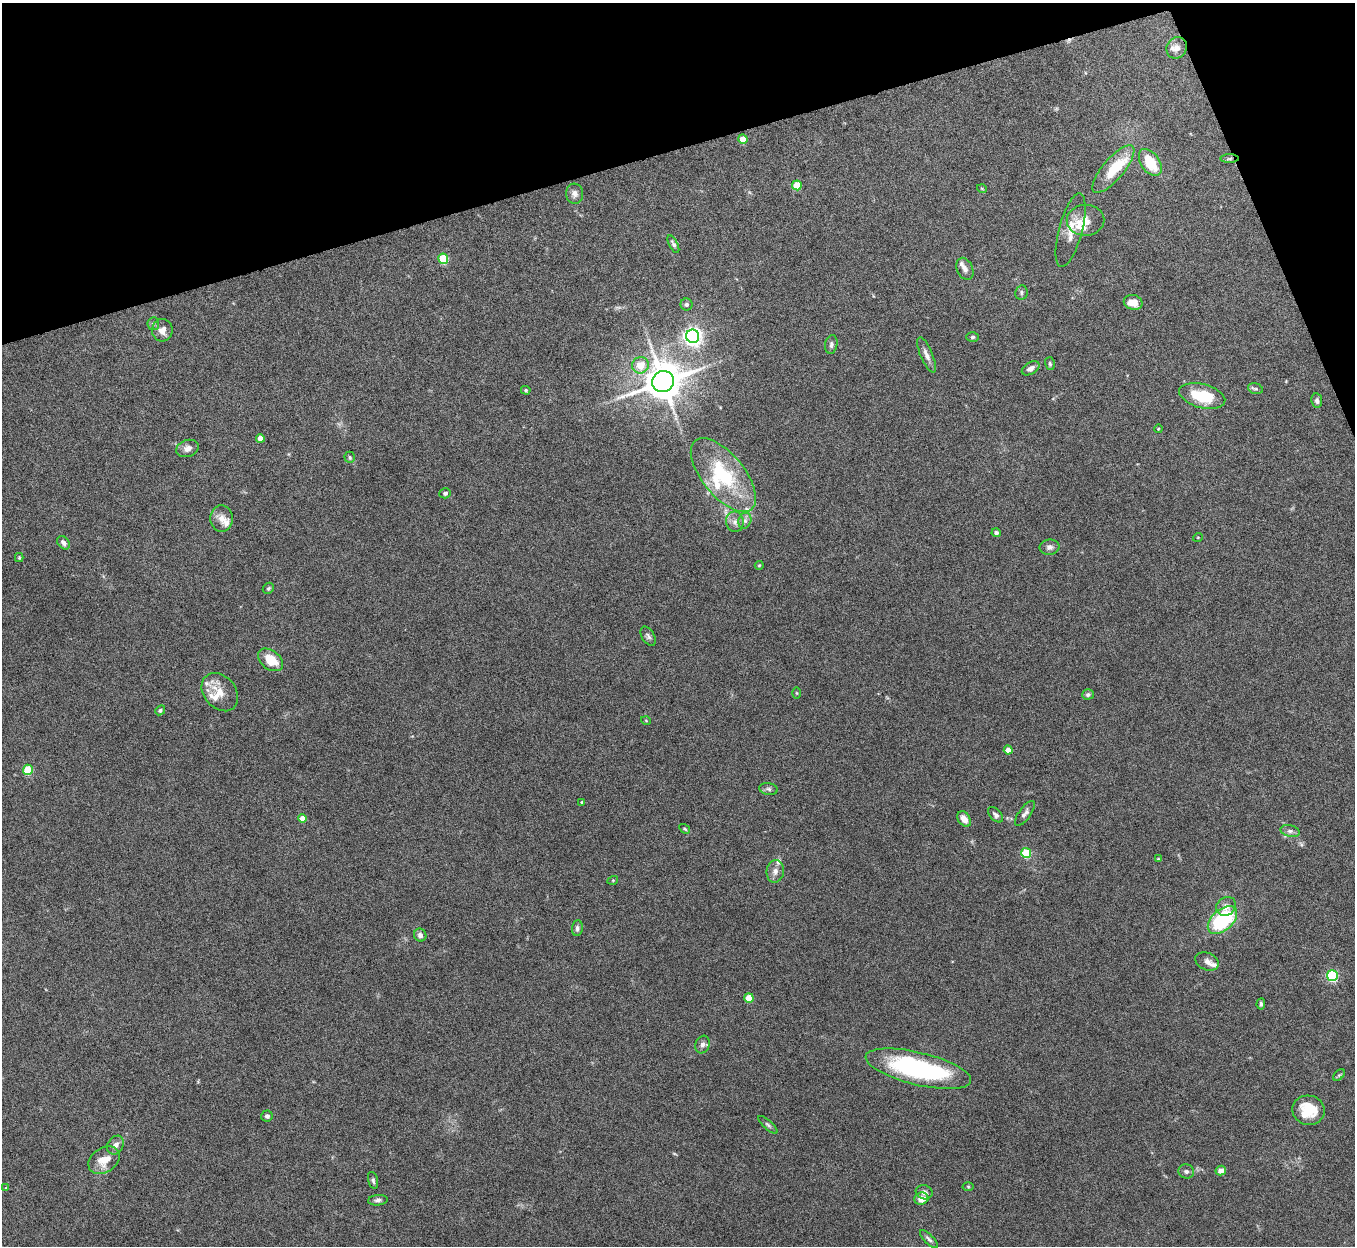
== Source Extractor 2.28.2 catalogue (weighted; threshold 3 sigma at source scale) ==
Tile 3 of 4 x 4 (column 3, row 1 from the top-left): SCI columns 2709-4061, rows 3885-5128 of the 5422 x 5403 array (HDU 1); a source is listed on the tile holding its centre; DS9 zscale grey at full resolution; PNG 1357 x 1248 px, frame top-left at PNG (2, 3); each listed source drawn as its Kron ellipse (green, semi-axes under 4 px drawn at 4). Shown black and unused: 14% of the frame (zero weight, under 8 of 15 exposures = <1% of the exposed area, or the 3 px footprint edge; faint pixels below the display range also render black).
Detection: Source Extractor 2.28.2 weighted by HDU 2 'WHT'; one run over the whole footprint, this tile lists its part. Background 0.161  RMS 0.0048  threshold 0.0196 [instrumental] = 3 sigma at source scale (4.09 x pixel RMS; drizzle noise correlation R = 1.36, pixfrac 0.8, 0.05/0.05 arcsec/px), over >= 5 px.
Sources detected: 105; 1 too faint to see at this stretch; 1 inside a brighter object's white glare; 1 cosmic-ray / hot-pixel residue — neither listed nor drawn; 10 inside a brighter listed object's ellipse — not listed separately; the other 92 listed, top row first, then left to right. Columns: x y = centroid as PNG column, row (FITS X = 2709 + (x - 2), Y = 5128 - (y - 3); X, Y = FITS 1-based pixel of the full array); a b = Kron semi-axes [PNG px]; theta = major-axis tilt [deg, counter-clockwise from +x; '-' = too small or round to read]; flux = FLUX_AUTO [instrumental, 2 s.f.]
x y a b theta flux
1177 48 11 10 - 2.6
743 139 5 4 - 7.2
1230 159 9 4 1 0.88
1150 162 15 9 -56 12
1113 169 30 10 50 15
797 185 5 5 - 13
982 189 5 3 - 0.34
575 194 10 8 -82 1.9
1086 220 19 15 1 6.5
1071 230 38 11 75 7.7
673 244 10 4 -63 1.1
443 259 5 5 - 20
965 269 11 8 -66 2
1021 292 7 6 - 0.88
1133 302 9 7 -12 5.4
686 304 6 6 - 1.2
153 324 6 6 - 0.89
162 330 11 10 - 3.5
693 336 7 6 - 210
973 337 6 5 - 0.88
831 344 9 6 81 1.3
926 355 19 6 -67 2.6
1050 364 6 5 - 0.72
640 365 8 8 - 6.9
1031 368 9 5 30 2
663 382 11 10 - 1300
1256 389 8 5 -16 0.9
526 390 5 4 - 0.48
1202 396 24 12 -14 15
1317 401 7 5 -82 1.3
1158 429 4 3 - 0.34
260 438 4 4 - 3.8
187 448 11 8 20 2.7
350 457 6 5 - 0.69
723 475 44 21 -51 32
445 493 6 5 - 0.84
221 518 13 11 -85 3.6
745 521 8 6 70 1.4
735 522 10 9 - 2.3
996 533 4 4 - 1.4
1198 537 5 3 - 0.34
64 543 7 5 -51 1.6
1049 547 10 7 8 1.6
19 557 4 4 - 0.43
759 565 4 4 - 0.42
268 588 6 5 - 0.62
648 636 10 6 -60 1.3
270 660 14 9 -38 9.2
220 692 21 16 -49 6.8
796 693 6 4 -89 0.42
1088 694 6 5 - 1.1
160 710 5 4 - 0.75
646 721 5 3 - 0.33
1008 750 4 4 - 5
28 770 5 5 - 20
769 789 9 6 -9 1.1
582 802 3 3 - 0.49
1025 813 15 6 54 1.8
995 815 9 5 -48 1.3
303 818 4 4 - 4.5
964 819 8 6 -55 2.9
685 829 6 4 -33 0.58
1290 831 9 6 -14 1.4
1026 853 5 5 - 23
1158 859 3 3 - 0.39
775 871 11 8 82 2.4
613 880 5 3 - 0.37
1226 906 10 9 - 2.8
1222 920 17 10 41 36
577 928 8 5 84 1.2
420 935 6 6 - 1.6
1207 961 12 8 -24 2.2
1332 976 5 5 - 42
749 998 5 4 - 11
1261 1004 6 3 85 0.8
703 1045 9 7 71 1.9
918 1069 54 16 -14 68
1339 1075 7 4 44 0.68
1308 1110 16 14 -12 11
267 1116 6 5 - 1.1
768 1125 12 4 -42 1
115 1145 10 7 58 2.3
104 1160 17 12 32 6.7
1186 1171 8 7 - 1.3
1221 1171 5 4 - 2.3
373 1180 9 4 -75 1
968 1187 5 3 - 0.43
6 1188 4 3 - 0.34
924 1192 8 7 - 2.1
921 1199 7 6 - 4
378 1200 10 5 5 1.3
929 1239 12 4 -45 1.2
Overlapping masked pixels (flux is a lower limit): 1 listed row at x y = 1230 159